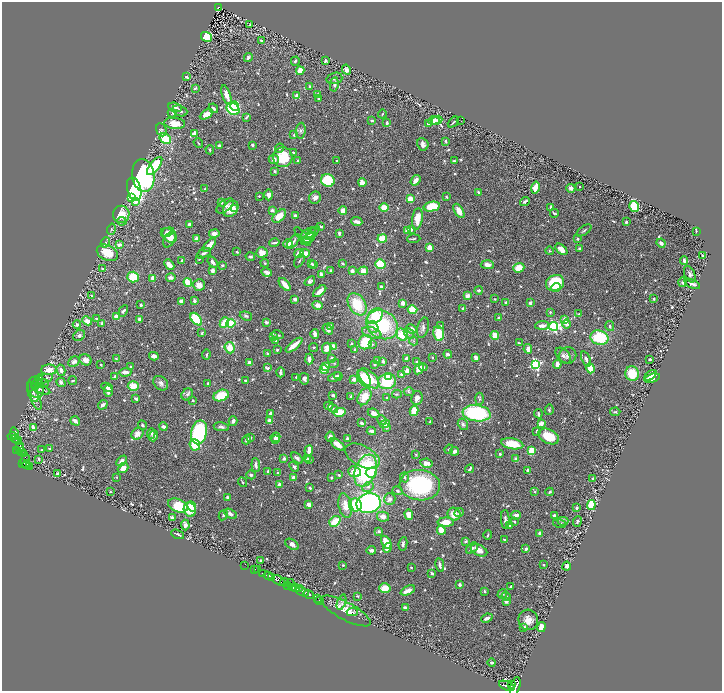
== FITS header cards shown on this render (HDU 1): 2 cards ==
NAXIS1  =                 1440
NAXIS2  =                 1377

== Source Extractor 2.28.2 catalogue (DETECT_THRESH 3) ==
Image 1440 x 1377 px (HDU 1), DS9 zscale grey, zoomed out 1/2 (1 PNG px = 2 x 2 image px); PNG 724 x 693 px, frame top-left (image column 1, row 1377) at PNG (2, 2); each listed source drawn as its Kron ellipse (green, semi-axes under 4 px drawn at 4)
Background 1.41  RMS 0.03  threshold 0.0913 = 3 sigma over >= 5 px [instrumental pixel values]
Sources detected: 810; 29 cannot appear on this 1/2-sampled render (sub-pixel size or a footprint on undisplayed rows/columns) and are neither listed nor drawn; of the other 781, the 500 brightest by FLUX_AUTO listed and drawn (281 fainter detections omitted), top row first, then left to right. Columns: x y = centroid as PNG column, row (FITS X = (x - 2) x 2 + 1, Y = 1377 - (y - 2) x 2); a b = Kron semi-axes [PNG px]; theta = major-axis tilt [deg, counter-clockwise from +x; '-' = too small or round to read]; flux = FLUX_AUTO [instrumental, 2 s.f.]
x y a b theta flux
219 7 4 3 - 53
250 25 4 3 - 6.3
207 37 6 5 - 160
261 40 4 3 - 9.5
248 57 5 3 - 13
295 61 5 3 - 9.2
325 61 3 2 - 6.9
346 70 5 4 - 29
300 71 4 4 - 71
186 77 3 2 - 17
334 78 8 5 16 15
334 84 7 4 80 14
310 86 4 4 - 8
195 88 4 2 - 10
318 94 4 3 - 6.7
226 95 10 4 -71 47
297 96 4 4 - 34
318 99 3 2 - 7.6
235 106 4 4 - 180
175 107 7 3 -17 16
213 108 5 3 - 9.9
233 109 7 5 -38 340
180 111 8 5 -21 19
172 113 5 4 - 9.1
206 114 7 4 30 59
382 114 4 2 - 6.5
246 117 3 2 - 8
434 120 6 4 7 41
437 120 5 3 - 10
372 121 3 3 - 12
461 121 2 1 - 7.3
453 122 6 1 42 9.1
175 123 10 5 -5 72
387 123 3 3 - 13
428 123 4 3 - 14
161 130 7 5 -69 11
301 131 8 5 85 16
194 133 2 2 - 84
294 135 4 3 - 8.8
165 139 6 4 -33 200
446 141 3 2 - 10
198 143 5 2 - 6.5
423 144 6 5 - 23
252 145 3 3 - 12
219 146 3 3 - 25
280 148 5 3 - 8.5
210 150 5 3 - 8.1
293 152 3 3 - 13
283 157 10 9 - 180
274 159 5 5 - 30
298 160 2 2 - 6.3
337 161 2 2 - 18
454 161 3 2 - 10
155 166 11 5 51 250
275 171 2 2 - 18
143 175 16 11 -82 830
328 180 7 6 - 250
416 180 6 3 53 55
362 183 4 3 - 46
579 186 2 2 - 7.1
535 187 6 3 77 93
571 188 4 4 - 28
134 189 12 7 -75 2000
205 189 4 2 - 7.2
478 192 3 2 - 11
268 195 5 4 - 32
259 196 2 2 - 7.1
131 197 4 3 - 110
446 197 3 2 - 8.7
315 198 6 5 - 28
410 199 4 3 - 110
136 201 3 2 - 72
525 201 5 3 - 17
221 202 4 3 - 16
225 206 10 5 38 23
634 206 6 5 - 180
432 207 8 5 11 190
551 207 3 2 - 15
384 208 5 4 - 77
231 209 9 7 49 97
235 209 4 3 - 15
272 210 2 2 - 56
343 211 4 3 - 52
459 211 8 4 -58 55
554 213 4 2 - 9
121 214 8 8 - 130
279 216 8 4 45 100
295 216 3 3 - 22
417 219 11 5 81 85
122 221 5 3 - 8.9
357 222 5 3 - 41
626 222 2 2 - 15
189 224 4 3 - 17
321 226 3 2 - 6.5
111 229 5 4 - 9.4
411 229 4 3 - 15
584 230 8 2 35 11
407 231 4 3 - 48
696 231 3 2 - 6.6
168 232 6 4 17 24
309 233 8 4 32 24
313 233 9 4 44 10
339 233 4 3 - 17
214 234 5 4 - 36
169 235 9 6 -37 53
307 236 7 6 - 46
303 237 12 4 -51 12
197 239 3 3 - 47
308 239 8 3 37 26
382 239 5 3 - 110
414 239 6 3 3 7.2
577 239 3 2 - 14
169 240 8 5 60 54
105 242 5 3 - 12
293 242 9 3 53 15
274 243 5 2 - 13
661 243 5 4 - 23
288 244 5 4 - 37
119 245 4 3 - 37
209 245 8 4 45 65
430 247 3 3 - 61
561 249 7 4 -41 41
580 249 3 3 - 19
550 251 4 3 - 6.4
237 252 2 2 - 6.7
262 252 5 5 - 58
107 253 11 7 -26 130
204 253 8 3 27 19
299 253 5 3 - 75
305 253 5 3 - 78
702 255 4 2 - 6.8
250 257 5 3 - 8.1
199 259 3 3 - 8.1
182 260 2 2 - 15
684 260 4 3 - 14
299 261 7 3 57 9.5
213 262 6 3 -53 27
265 263 4 3 - 8.1
311 263 3 2 - 7.2
343 263 3 3 - 11
380 264 5 4 - 140
169 265 6 3 -47 57
222 265 3 3 - 7.8
313 265 3 2 - 11
487 265 7 4 -4 35
519 268 6 4 20 86
103 269 3 2 - 28
331 270 2 2 - 7
212 271 3 3 - 33
352 271 3 3 - 26
363 271 5 4 - 60
266 272 5 3 - 26
321 274 3 2 - 31
690 274 9 5 -64 18
133 277 6 5 - 150
153 278 3 3 - 75
171 278 5 3 - 25
310 281 6 4 37 17
188 282 4 3 - 160
683 282 5 4 - 12
555 283 9 7 24 260
285 284 7 3 -49 77
692 284 8 3 -23 25
199 285 6 5 - 48
381 286 3 3 - 28
556 288 5 3 - 54
479 290 4 3 - 12
320 291 8 3 41 48
92 296 4 3 - 7.9
467 296 3 3 - 55
295 299 3 3 - 24
495 299 3 3 - 6.7
654 299 2 2 - 14
181 301 4 3 - 36
194 301 3 3 - 15
506 302 3 2 - 6.6
403 303 4 3 - 33
530 303 3 3 - 16
357 304 12 8 -58 210
141 305 3 2 - 12
318 305 5 4 - 32
463 308 4 3 - 8.5
412 309 5 4 - 85
123 311 6 3 60 14
550 312 3 3 - 7.9
579 314 3 3 - 8.2
117 316 3 3 - 63
246 316 6 4 -18 13
375 316 9 6 45 160
498 318 2 2 - 12
96 319 3 3 - 8.6
139 319 3 3 - 23
196 319 7 4 -49 210
565 320 4 3 - 45
87 321 5 4 - 41
266 322 3 2 - 20
102 323 3 3 - 8.1
224 323 5 4 - 130
231 323 4 4 - 200
77 324 4 4 - 13
566 324 5 4 - 22
382 325 17 13 -31 470
542 325 7 3 4 39
331 326 3 3 - 18
441 326 4 3 - 6.9
553 326 4 4 - 1200
610 326 5 4 - 13
373 327 6 5 - 36
423 328 10 5 75 23
328 329 6 4 -51 22
412 329 6 4 -25 23
202 333 3 3 - 7.9
372 333 10 5 -18 36
409 333 6 4 -51 16
439 333 8 5 -83 150
315 334 5 3 - 27
278 335 6 2 -14 13
402 335 6 5 - 120
79 336 6 5 - 18
495 336 4 4 - 81
273 337 4 3 - 12
599 338 9 7 -15 310
276 341 4 3 - 28
414 341 4 3 - 6.9
365 342 7 6 - 190
519 343 4 2 - 6.7
352 344 3 2 - 23
373 344 4 3 - 7.1
294 345 10 3 40 92
313 347 4 3 - 7.1
334 347 4 3 - 72
230 348 6 5 - 91
327 348 6 4 80 49
528 349 5 3 - 31
277 350 3 3 - 9.7
355 350 3 3 - 7.5
267 354 3 2 - 16
448 354 4 3 - 19
206 355 5 3 - 9.9
154 356 5 3 - 29
563 356 9 6 -45 20
568 356 9 8 - 25
432 357 2 2 - 6.7
476 357 4 3 - 37
332 358 3 3 - 18
406 358 3 2 - 16
116 359 4 3 - 7.5
309 359 5 3 - 29
586 359 8 3 -67 23
650 359 3 2 - 8.2
85 360 6 5 - 38
377 360 3 2 - 12
383 361 3 3 - 15
74 362 6 5 - 26
417 362 3 3 - 13
249 363 4 3 - 23
334 363 5 4 - 7.3
374 364 2 2 - 6.6
535 364 4 4 - 930
557 364 4 3 - 33
101 365 2 2 - 15
326 366 4 3 - 76
131 367 3 2 - 13
423 367 4 3 - 10
268 368 3 2 - 9.4
419 368 6 3 59 42
590 368 5 3 - 120
324 369 4 4 - 91
49 370 8 5 1 55
61 370 6 3 -76 30
407 371 3 2 - 56
125 372 6 3 4 46
280 372 5 2 - 15
632 374 7 7 - 140
402 375 3 3 - 30
337 376 4 2 - 8.5
389 376 3 2 - 66
650 376 7 4 39 38
115 377 3 3 - 20
296 377 2 2 - 18
335 377 7 3 16 20
364 378 9 5 -59 160
369 378 12 7 -43 170
652 378 8 4 15 67
45 379 8 3 19 15
304 379 6 4 -77 21
354 379 3 3 - 38
38 381 8 3 61 11
73 381 4 3 - 8.1
245 381 2 2 - 8.9
387 381 9 7 12 260
61 382 5 4 - 17
42 383 7 4 3 19
161 383 8 6 -43 26
208 384 3 2 - 13
133 386 5 5 - 90
36 387 11 8 -75 52
107 387 6 3 -25 20
41 389 10 2 -22 12
108 391 6 3 -85 30
33 392 10 5 -71 20
409 392 5 4 - 9.5
187 394 6 5 - 16
397 394 5 3 - 7.5
221 395 8 5 20 160
333 395 3 2 - 11
351 396 3 3 - 17
365 397 9 6 61 110
386 397 2 2 - 7.5
417 398 7 5 81 38
136 399 3 2 - 15
480 399 6 3 86 9.3
36 400 10 4 -67 18
193 400 3 3 - 6.5
103 405 5 3 - 18
329 406 5 3 - 17
333 408 5 4 - 11
549 410 5 3 - 12
414 411 5 4 - 97
340 412 6 4 13 110
615 412 5 2 - 8.1
271 413 4 3 - 15
374 413 6 4 -25 43
477 413 14 8 -7 710
538 414 4 2 - 18
269 420 3 3 - 36
382 420 5 3 - 11
75 421 5 3 - 30
233 421 5 3 - 22
430 421 4 2 - 7.5
362 423 4 3 - 16
385 424 5 4 - 56
463 424 6 5 - 13
541 424 2 2 - 110
142 425 5 4 - 11
33 427 4 3 - 30
163 427 4 3 - 23
221 427 8 4 -10 17
387 428 4 4 - 9.6
371 431 5 4 - 25
537 431 3 2 - 8.7
199 432 12 8 77 880
151 433 5 4 - 12
15 434 6 3 -74 330
137 434 6 5 - 52
12 436 4 3 - 410
154 436 6 3 69 16
549 436 11 7 -25 160
275 437 5 4 - 22
330 437 5 4 - 25
250 438 4 3 - 8.8
15 439 4 2 - 220
347 439 3 3 - 28
18 440 4 2 - 110
247 440 5 3 - 14
275 440 4 3 - 21
337 444 8 4 -39 51
512 444 11 5 -11 140
195 445 6 5 - 120
20 448 6 3 88 590
49 449 2 2 - 10
449 449 5 3 - 7.2
17 450 3 2 - 430
42 450 4 3 - 7.1
309 451 5 3 - 63
455 451 4 3 - 31
532 451 3 3 - 210
21 452 3 2 - 180
23 454 2 2 - 140
500 454 2 2 - 13
416 455 4 2 - 6.7
362 456 19 10 -28 75
284 458 2 2 - 57
297 458 7 3 -39 17
39 459 4 3 - 7.9
307 459 4 3 - 10
310 459 3 2 - 7.1
516 459 3 3 - 30
25 461 7 3 86 640
122 461 6 4 49 37
23 463 3 2 - 430
426 463 6 4 -9 36
27 465 4 2 - 260
256 465 7 3 -85 23
29 467 3 2 - 170
294 467 5 4 - 13
123 468 6 4 40 47
470 469 5 2 - 12
528 470 3 2 - 32
366 471 16 10 69 660
268 472 4 3 - 16
355 472 6 5 - 110
371 472 6 5 - 150
57 473 3 3 - 12
278 473 4 2 - 12
251 475 5 3 - 12
339 475 2 2 - 13
116 477 3 3 - 6.3
404 477 5 3 - 8.7
294 478 3 3 - 52
331 478 3 2 - 6.2
592 479 3 2 - 12
242 482 5 3 - 6.6
279 484 3 3 - 22
420 485 20 15 -6 600
368 487 6 4 27 18
310 488 3 2 - 12
397 491 5 4 - 10
110 492 2 2 - 6.8
535 492 3 3 - 6.3
550 492 4 3 - 8.2
227 497 3 3 - 9.2
390 499 6 5 - 22
369 503 12 9 12 1400
309 504 4 3 - 31
355 505 6 6 - 240
591 505 5 4 - 190
178 506 10 6 -21 230
192 506 5 3 - 110
345 506 12 6 -78 95
577 508 4 3 - 8.3
190 509 7 6 - 91
459 513 5 3 - 16
230 514 7 4 -29 26
454 514 7 6 - 72
223 515 5 3 - 9.1
409 515 5 4 - 53
516 515 5 3 - 37
554 515 4 3 - 14
383 517 6 5 - 38
172 518 3 2 - 18
505 519 9 3 -86 18
335 521 6 4 40 110
514 521 3 3 - 12
563 521 5 4 - 11
446 522 8 4 0 91
577 522 5 3 - 10
560 523 7 3 -14 7.5
185 525 5 3 - 31
510 526 2 2 - 8.3
441 530 4 3 - 120
379 531 3 3 - 9.5
540 533 4 3 - 25
178 534 7 2 -22 18
488 535 4 2 - 8
504 540 4 2 - 9.5
465 541 4 3 - 9.3
386 542 7 4 -56 100
292 544 7 4 -33 29
403 544 7 3 80 14
388 548 5 3 - 60
472 548 7 4 40 22
526 549 3 3 - 22
371 550 4 3 - 21
479 550 9 5 -28 48
261 560 3 3 - 8.1
245 565 2 1 - 9.9
343 565 3 2 - 6.3
440 565 7 3 -80 19
543 565 3 2 - 7.4
567 566 4 4 - 18
411 568 2 2 - 7.4
254 570 2 2 - 65
257 570 2 1 - 18
432 573 3 2 - 13
263 574 2 2 - 210
268 576 5 2 - 1900
272 577 2 2 - 800
278 580 7 3 -33 2800
284 582 4 3 - 870
290 583 4 2 - 250
287 585 4 2 - 430
460 585 3 3 - 16
511 586 3 2 - 10
292 587 3 2 - 840
296 588 4 3 - 690
385 588 6 5 - 90
299 589 2 1 - 240
408 590 8 3 24 53
484 591 3 3 - 7.9
303 592 7 2 -22 1200
309 594 5 2 - 1400
502 594 5 4 - 16
357 596 3 2 - 6.5
506 596 4 3 - 8.5
318 599 2 1 - 42
319 600 2 1 - 37
506 601 3 3 - 28
342 602 8 3 70 13
405 608 4 3 - 25
346 611 28 9 -28 99
352 612 5 3 - 13
487 618 6 3 23 30
528 620 10 10 - 56
524 627 3 3 - 14
541 627 5 4 - 69
492 663 4 3 - 12
511 684 4 2 - 1500
507 686 8 4 -21 4400
515 687 10 4 73 6300
At the frame edge (FLAGS 8, measured only in part): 1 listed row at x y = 515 687
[281 fainter detections neither listed nor drawn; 29 sub-pixel or undisplayed-footprint detections neither listed nor drawn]